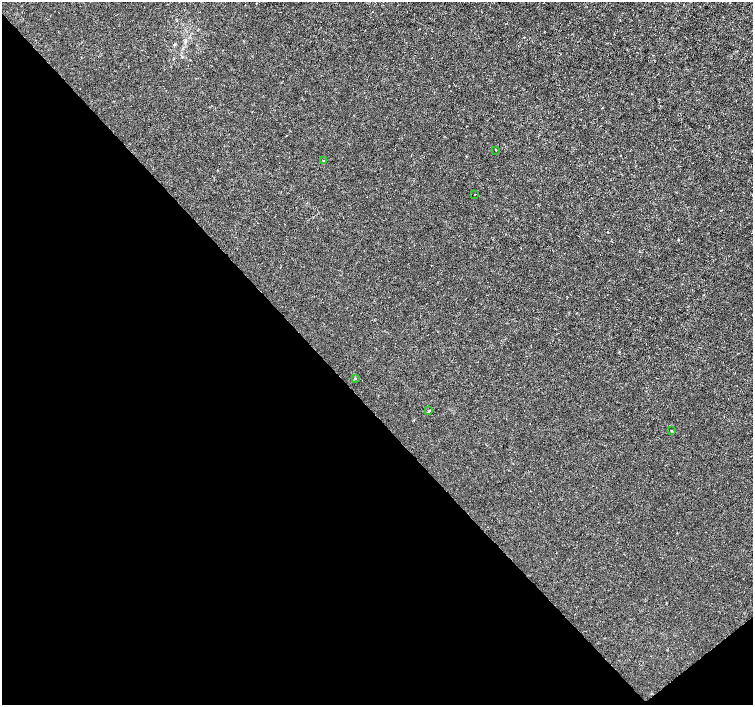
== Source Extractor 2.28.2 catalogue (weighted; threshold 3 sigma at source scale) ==
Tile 14 of 4 x 4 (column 2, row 4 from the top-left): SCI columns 1507-3007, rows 210-1614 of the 6011 x 5972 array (HDU 1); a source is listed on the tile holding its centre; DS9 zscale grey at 2 x 2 block average (1 PNG px = mean of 2 x 2 image px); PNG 755 x 707 px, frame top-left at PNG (2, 2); each listed source drawn as its Kron ellipse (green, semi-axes under 4 px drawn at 4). Shown black and unused: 43% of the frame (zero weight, under 3 of 4 exposures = <1% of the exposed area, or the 3 px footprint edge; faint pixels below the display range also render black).
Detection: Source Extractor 2.28.2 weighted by HDU 2 'WHT'; one run over the whole footprint, this tile lists its part. Background -4.75e-05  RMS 0.0012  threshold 0.00545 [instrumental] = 3 sigma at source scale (4.5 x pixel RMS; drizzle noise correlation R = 1.50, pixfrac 1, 0.0396/0.0396 arcsec/px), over >= 5 px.
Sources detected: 6; all 6 listed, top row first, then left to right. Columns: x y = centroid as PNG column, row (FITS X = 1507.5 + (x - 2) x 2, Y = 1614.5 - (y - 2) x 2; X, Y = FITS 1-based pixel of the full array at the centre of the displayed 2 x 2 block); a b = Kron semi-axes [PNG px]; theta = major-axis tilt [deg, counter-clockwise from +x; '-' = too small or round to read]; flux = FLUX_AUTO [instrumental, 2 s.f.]
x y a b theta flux
496 150 2 2 - 0.15
323 161 2 2 - 0.14
475 194 2 2 - 0.16
355 378 3 2 - 0.17
429 411 3 2 - 0.21
671 431 2 2 - 0.46